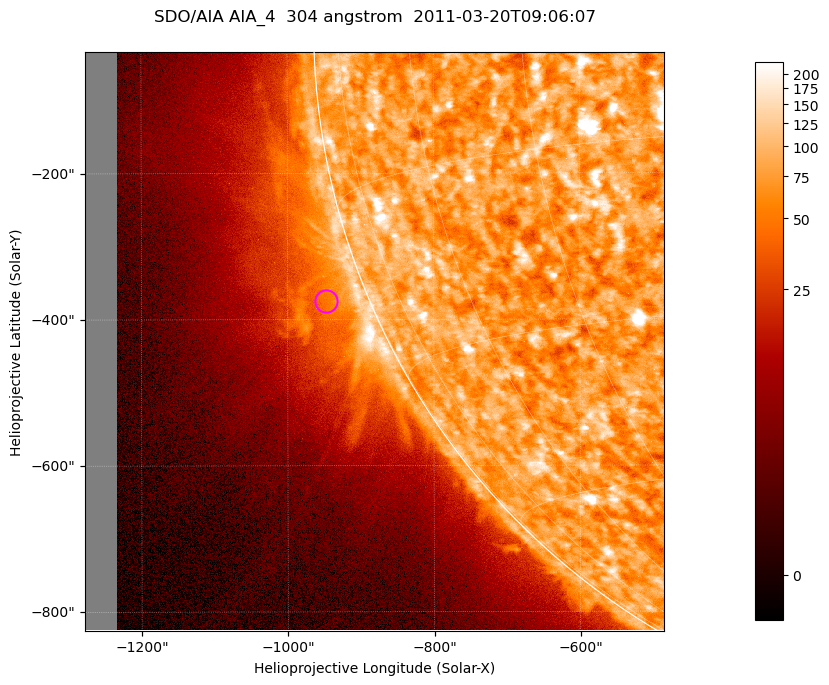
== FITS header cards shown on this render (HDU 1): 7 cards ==
TELESCOP= 'SDO/AIA '           / For AIA: SDO/AIA
INSTRUME= 'AIA_4   '           / For AIA: AIA_ATA1, AIA_ATA2, AIA_ATA3 or AIA_AT
WAVELNTH=                  304 / [angstrom] Wavelength
WAVEUNIT= 'angstrom'           / Wavelength unit: angstrom
DATE-OBS= '2011-03-20T09:06:07.970' / [ISO] Date when observation started; ISO 8
CTYPE1  = 'HPLN-TAN'           / CTYPE1; Typically HPLN
CTYPE2  = 'HPLT-TAN'           / CTYPE2; Typically HPLT

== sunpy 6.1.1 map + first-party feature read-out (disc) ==
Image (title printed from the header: SDO/AIA AIA_4  304 angstrom  2011-03-20T09:06:07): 1320 x 1320 px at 0.6 arcsec/px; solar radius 964 arcsec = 1605 px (partial field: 9.1% of the solar disc is inside the frame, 42% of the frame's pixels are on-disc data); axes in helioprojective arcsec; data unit not stated in the header (colour bar unlabelled)
Orientation: roll -0.132 deg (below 1 deg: not rotated)
Missing data: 5.5% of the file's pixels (0.0% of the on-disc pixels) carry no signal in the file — blank (NaN) pixels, whole columns, Tx -1278..-1232 arcsec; drawn neutral grey and excluded from every search
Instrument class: DISC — disc imager (sunpy class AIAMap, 304 A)
Bright regions (active regions / flare kernels): reference = the on-disc median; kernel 11 px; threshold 5 sigma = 115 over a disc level ~76.2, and >= 1.15x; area >= 1742 px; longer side >= 16 px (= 9.6 arcsec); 0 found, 0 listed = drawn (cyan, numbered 1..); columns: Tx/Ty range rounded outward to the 2 arcsec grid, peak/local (2 s.f.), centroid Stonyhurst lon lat
Off-limb structures (1.02-1.3 R_sun): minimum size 400 px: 4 found; the strongest spans PA ~100..120 deg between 1.02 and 1.2 R_sun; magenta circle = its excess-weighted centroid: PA ~110 deg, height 1.06 R_sun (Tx ~-948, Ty ~-374 arcsec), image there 1.9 x the reference